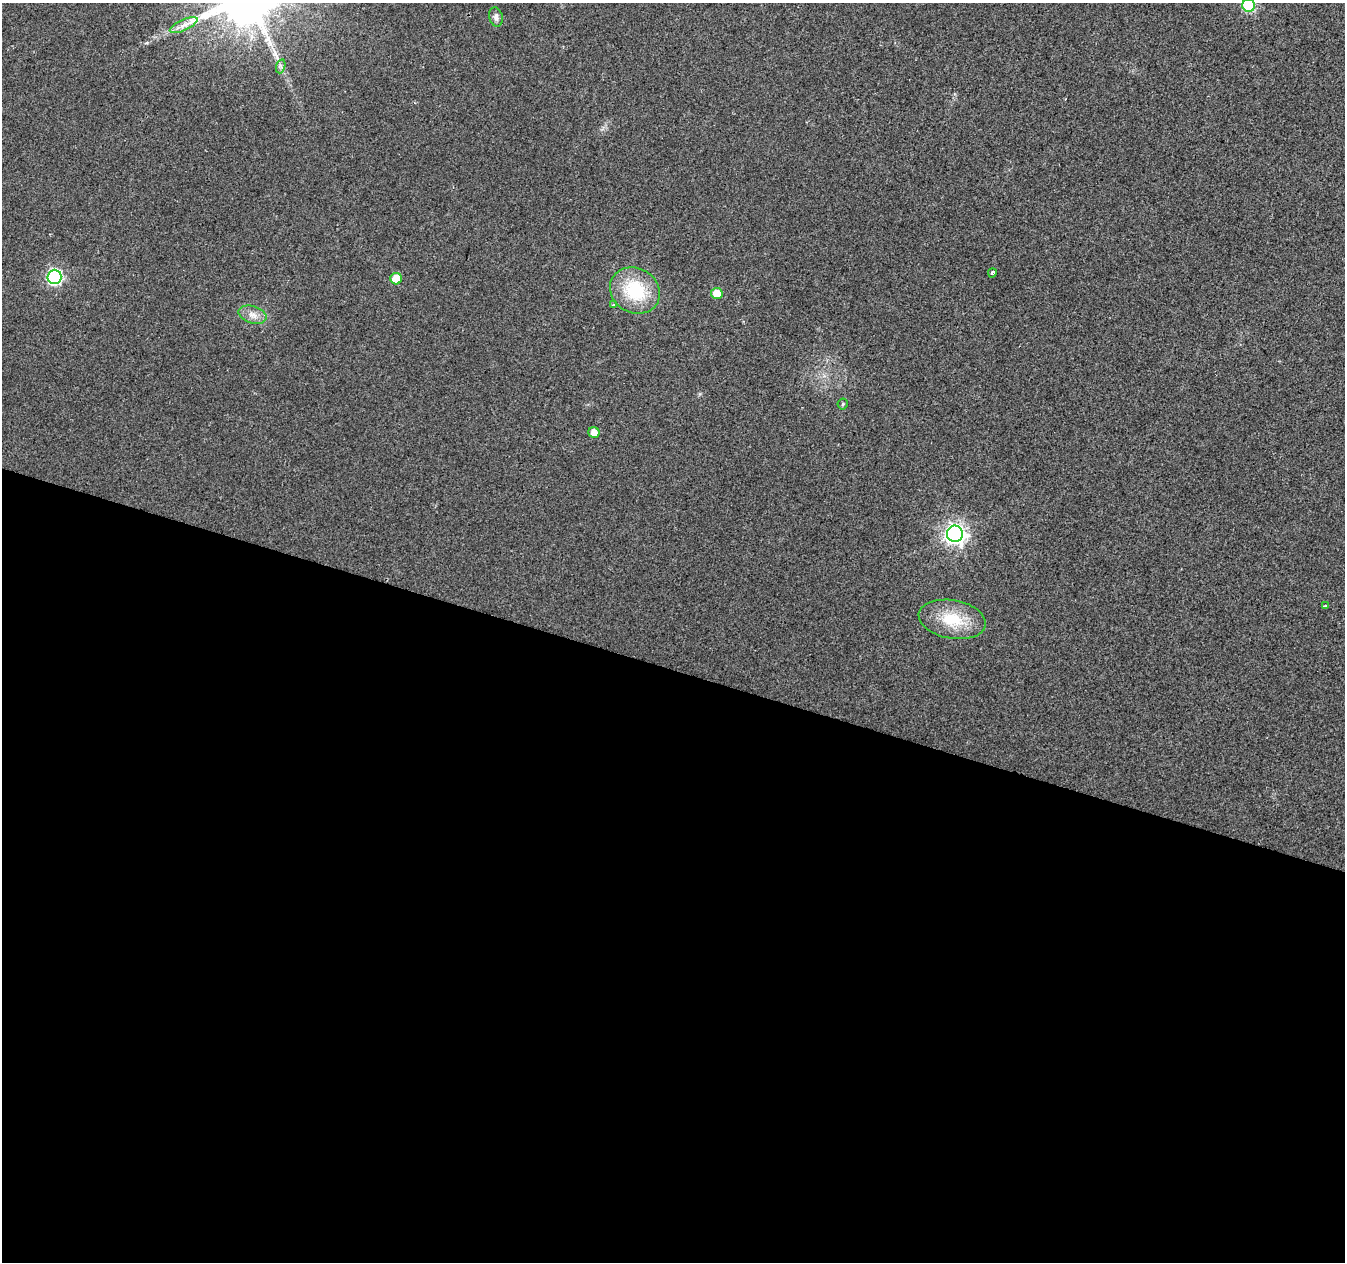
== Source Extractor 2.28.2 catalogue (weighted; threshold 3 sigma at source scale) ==
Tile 14 of 4 x 4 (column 2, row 4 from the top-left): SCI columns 1344-2686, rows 217-1476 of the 5380 x 5537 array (HDU 1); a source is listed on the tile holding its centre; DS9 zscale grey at full resolution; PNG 1347 x 1264 px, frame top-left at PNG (2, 3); each listed source drawn as its Kron ellipse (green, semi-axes under 4 px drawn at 4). Shown black and unused: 47% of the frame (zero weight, under 2 of 3 exposures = <1% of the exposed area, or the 3 px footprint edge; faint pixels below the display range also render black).
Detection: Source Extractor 2.28.2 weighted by HDU 2 'WHT'; one run over the whole footprint, this tile lists its part. Background 0.0263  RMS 0.0056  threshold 0.0254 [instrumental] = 3 sigma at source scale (4.5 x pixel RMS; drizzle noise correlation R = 1.50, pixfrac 1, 0.0396/0.0396 arcsec/px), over >= 5 px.
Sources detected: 16; all 16 listed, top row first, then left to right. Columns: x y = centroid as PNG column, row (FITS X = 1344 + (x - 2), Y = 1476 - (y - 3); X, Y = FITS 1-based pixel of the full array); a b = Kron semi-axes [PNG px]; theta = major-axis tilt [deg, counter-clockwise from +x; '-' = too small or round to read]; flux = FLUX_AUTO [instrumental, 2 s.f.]
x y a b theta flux
1249 5 6 6 - 58
496 17 10 6 -76 2.5
184 25 15 5 25 3.7
281 66 7 4 72 1.3
992 273 5 3 - 8.7
54 277 7 7 - 110
396 279 6 5 - 11
635 291 26 22 -30 31
717 293 6 5 - 8.6
614 305 3 3 - 1.9
252 315 14 8 -16 4.5
843 404 5 5 - 0.77
594 432 5 5 - 4.3
955 534 8 8 - 300
1325 606 3 3 - 0.71
952 619 34 19 -10 21
Isophote crosses this tile's border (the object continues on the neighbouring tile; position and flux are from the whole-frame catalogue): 1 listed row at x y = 1249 5